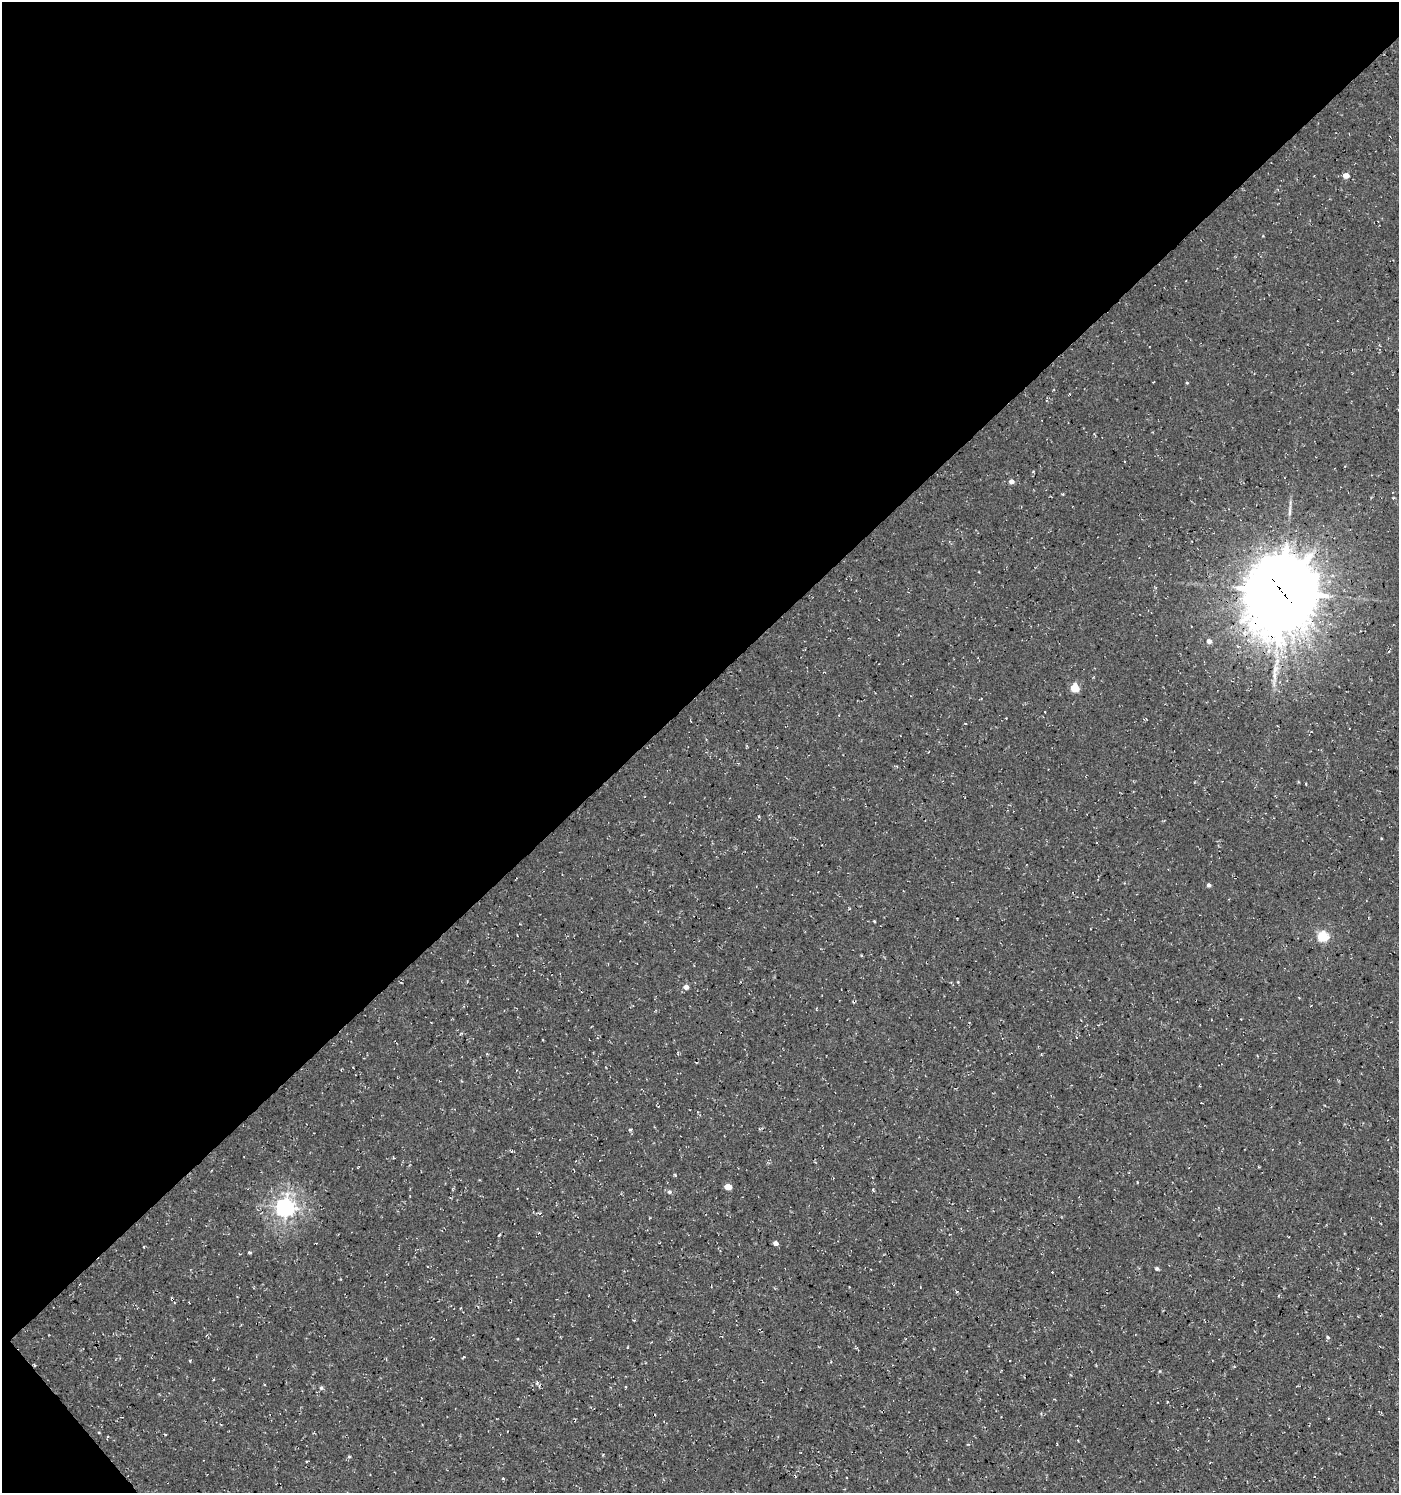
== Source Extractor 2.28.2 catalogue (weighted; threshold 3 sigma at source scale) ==
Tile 5 of 4 x 4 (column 1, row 2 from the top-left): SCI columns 188-1584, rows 3036-4526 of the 6024 x 6064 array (HDU 1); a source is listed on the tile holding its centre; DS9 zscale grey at full resolution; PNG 1401 x 1495 px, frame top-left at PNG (2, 2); no overlay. Shown black and unused: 47% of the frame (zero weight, under 3 of 4 exposures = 5% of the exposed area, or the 3 px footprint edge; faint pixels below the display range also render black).
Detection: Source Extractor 2.28.2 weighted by HDU 2 'WHT'; one run over the whole footprint, this tile lists its part. Background 5.99e-04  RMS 0.0029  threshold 0.0132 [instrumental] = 3 sigma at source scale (4.5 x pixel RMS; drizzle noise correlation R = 1.50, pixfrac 1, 0.0396/0.0396 arcsec/px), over >= 5 px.
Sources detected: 29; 3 cosmic-ray / hot-pixel residue — not listed; the other 26 listed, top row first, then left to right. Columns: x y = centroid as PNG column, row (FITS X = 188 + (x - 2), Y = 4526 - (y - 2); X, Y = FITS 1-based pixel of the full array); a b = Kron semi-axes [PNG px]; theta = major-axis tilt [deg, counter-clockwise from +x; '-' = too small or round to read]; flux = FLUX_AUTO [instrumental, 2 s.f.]
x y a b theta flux
1346 175 5 4 - 2.5
1187 383 4 3 - 0.29
1125 461 3 2 - 0.22
1033 472 4 3 - 0.27
1011 481 5 4 - 1.4
1282 592 28 25 68 2500
1209 641 5 5 - 1.2
1075 688 5 5 - 9.9
1209 885 4 4 - 0.74
1323 936 5 5 - 24
686 987 5 5 - 1.4
728 1187 6 4 -6 3.1
873 1190 4 3 - 0.28
669 1192 6 5 - 0.66
286 1208 7 7 - 120
499 1235 3 3 - 0.25
776 1243 4 4 - 1.3
144 1247 4 2 - 0.21
250 1252 5 3 - 0.35
1157 1269 4 4 - 0.6
1328 1337 5 4 - 0.44
190 1361 4 2 - 0.24
1160 1371 5 3 - 0.24
321 1388 5 5 - 0.54
1057 1444 3 2 - 0.26
349 1456 5 3 - 0.28
Overlapping masked pixels (flux is a lower limit): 1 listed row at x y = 1282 592
Unlisted compact peaks at least as high as the median listed source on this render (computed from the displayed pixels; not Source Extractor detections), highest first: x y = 630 1130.